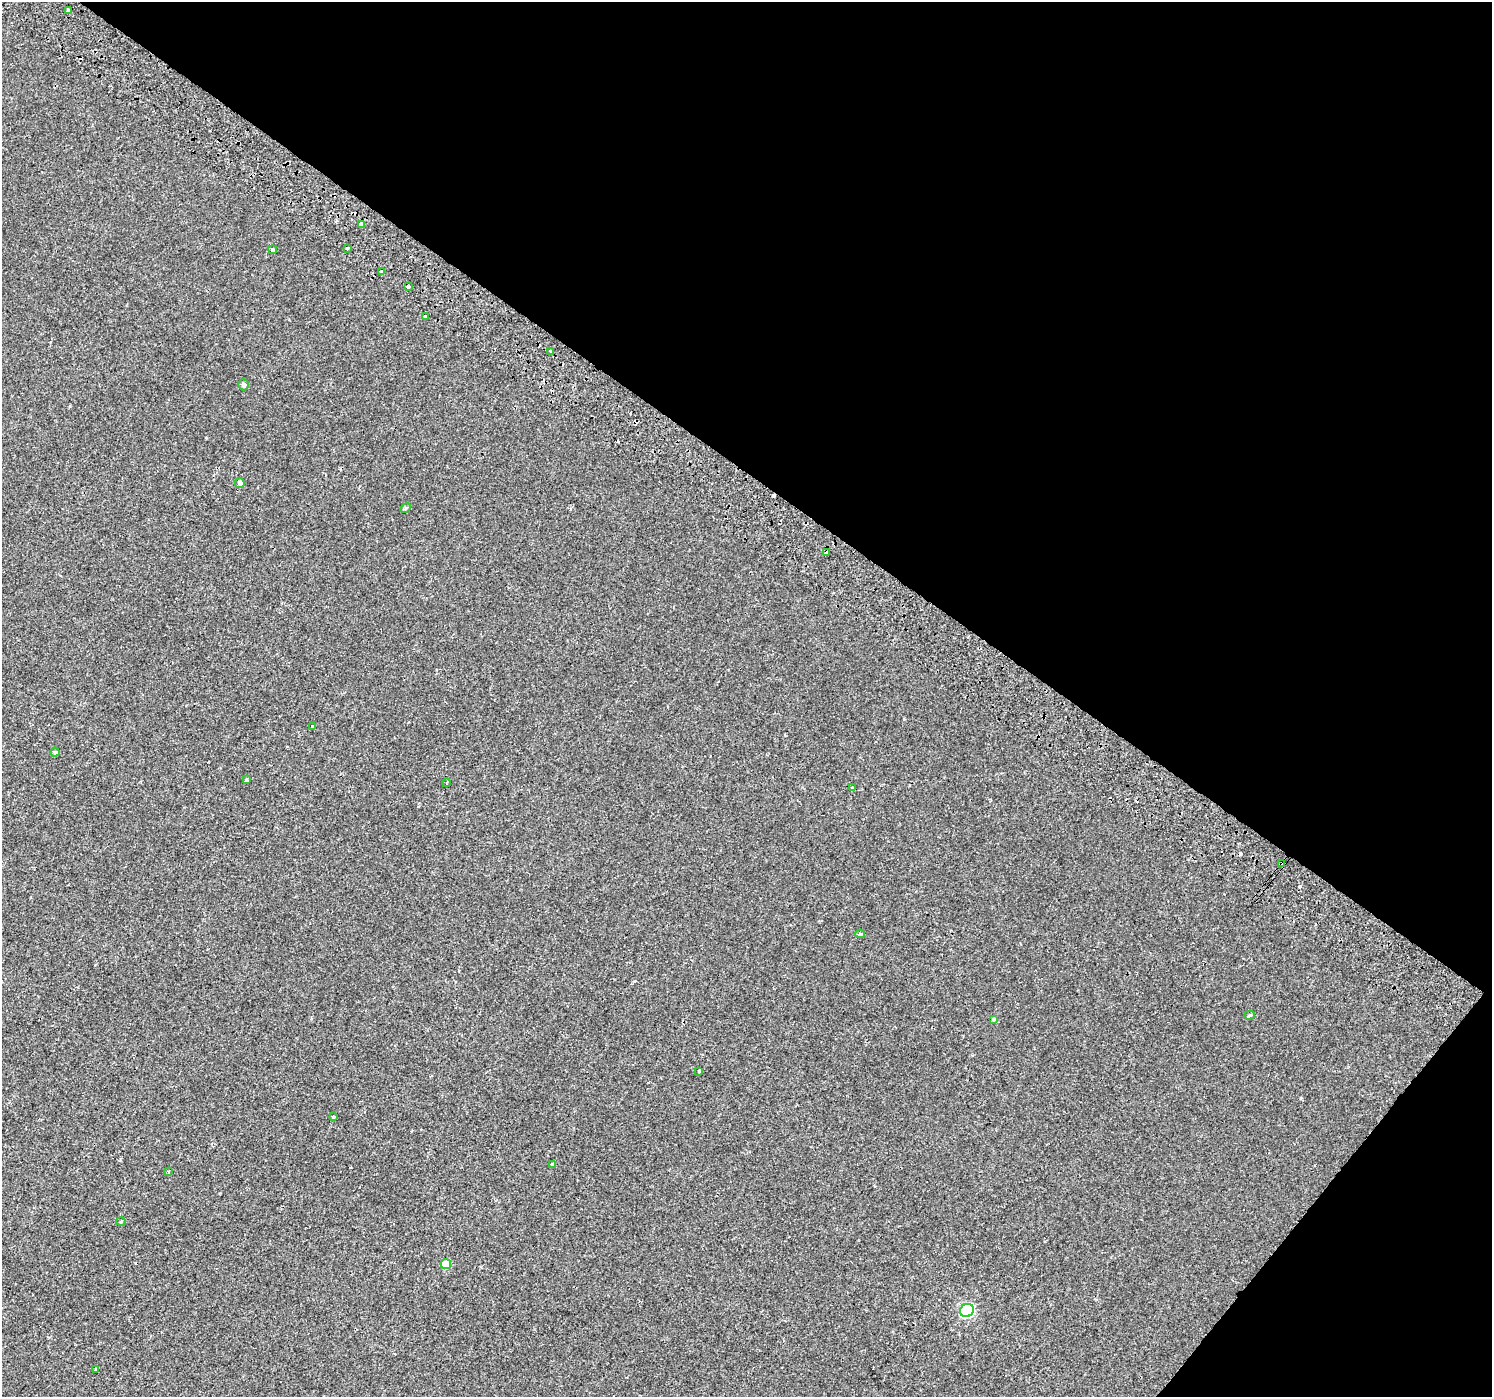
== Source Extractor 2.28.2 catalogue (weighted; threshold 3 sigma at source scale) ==
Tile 8 of 4 x 4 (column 4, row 2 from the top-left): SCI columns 4515-6004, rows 3084-4478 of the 6041 x 6101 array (HDU 1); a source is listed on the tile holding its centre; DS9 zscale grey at full resolution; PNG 1494 x 1399 px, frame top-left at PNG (2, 2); each listed source drawn as its Kron ellipse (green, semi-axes under 4 px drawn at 4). Shown black and unused: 37% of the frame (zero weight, under 2 of 3 exposures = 3% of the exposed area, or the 3 px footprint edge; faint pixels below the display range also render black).
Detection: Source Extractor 2.28.2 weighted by HDU 2 'WHT'; one run over the whole footprint, this tile lists its part. Background 0.00314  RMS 0.0036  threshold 0.016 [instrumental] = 3 sigma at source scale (4.5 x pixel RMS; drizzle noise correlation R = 1.50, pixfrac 1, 0.0396/0.0396 arcsec/px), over >= 5 px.
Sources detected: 37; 8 cosmic-ray / hot-pixel residue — neither listed nor drawn; the other 29 listed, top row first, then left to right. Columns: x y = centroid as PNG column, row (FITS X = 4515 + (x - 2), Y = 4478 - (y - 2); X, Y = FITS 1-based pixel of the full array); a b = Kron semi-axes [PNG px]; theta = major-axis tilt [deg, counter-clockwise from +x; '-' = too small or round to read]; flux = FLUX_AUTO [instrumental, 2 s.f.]
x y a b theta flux
69 10 4 4 - 1.9
361 224 3 3 - 6.1
347 248 3 3 - 0.7
273 250 4 4 - 0.63
381 271 3 3 - 1.1
408 287 3 3 - 2
425 317 3 3 - 0.46
551 352 3 3 - 0.83
243 385 5 5 - 0.79
240 483 5 4 - 0.95
406 508 6 4 28 0.57
827 552 4 3 - 17
312 726 3 3 - 0.49
55 752 4 4 - 0.51
246 780 3 3 - 0.66
446 783 4 2 - 0.25
852 787 4 2 - 0.34
1281 863 3 3 - 1.4
860 934 5 4 - 0.45
1250 1015 5 4 - 0.63
994 1019 3 3 - 1.2
699 1071 3 2 - 0.35
333 1117 3 3 - 1.1
553 1164 3 3 - 0.69
168 1171 3 3 - 0.4
121 1222 5 3 - 0.39
446 1264 5 5 - 6.7
967 1310 7 6 - 46
96 1369 3 2 - 0.32
Overlapping masked pixels (flux is a lower limit): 3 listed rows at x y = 69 10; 827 552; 1281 863